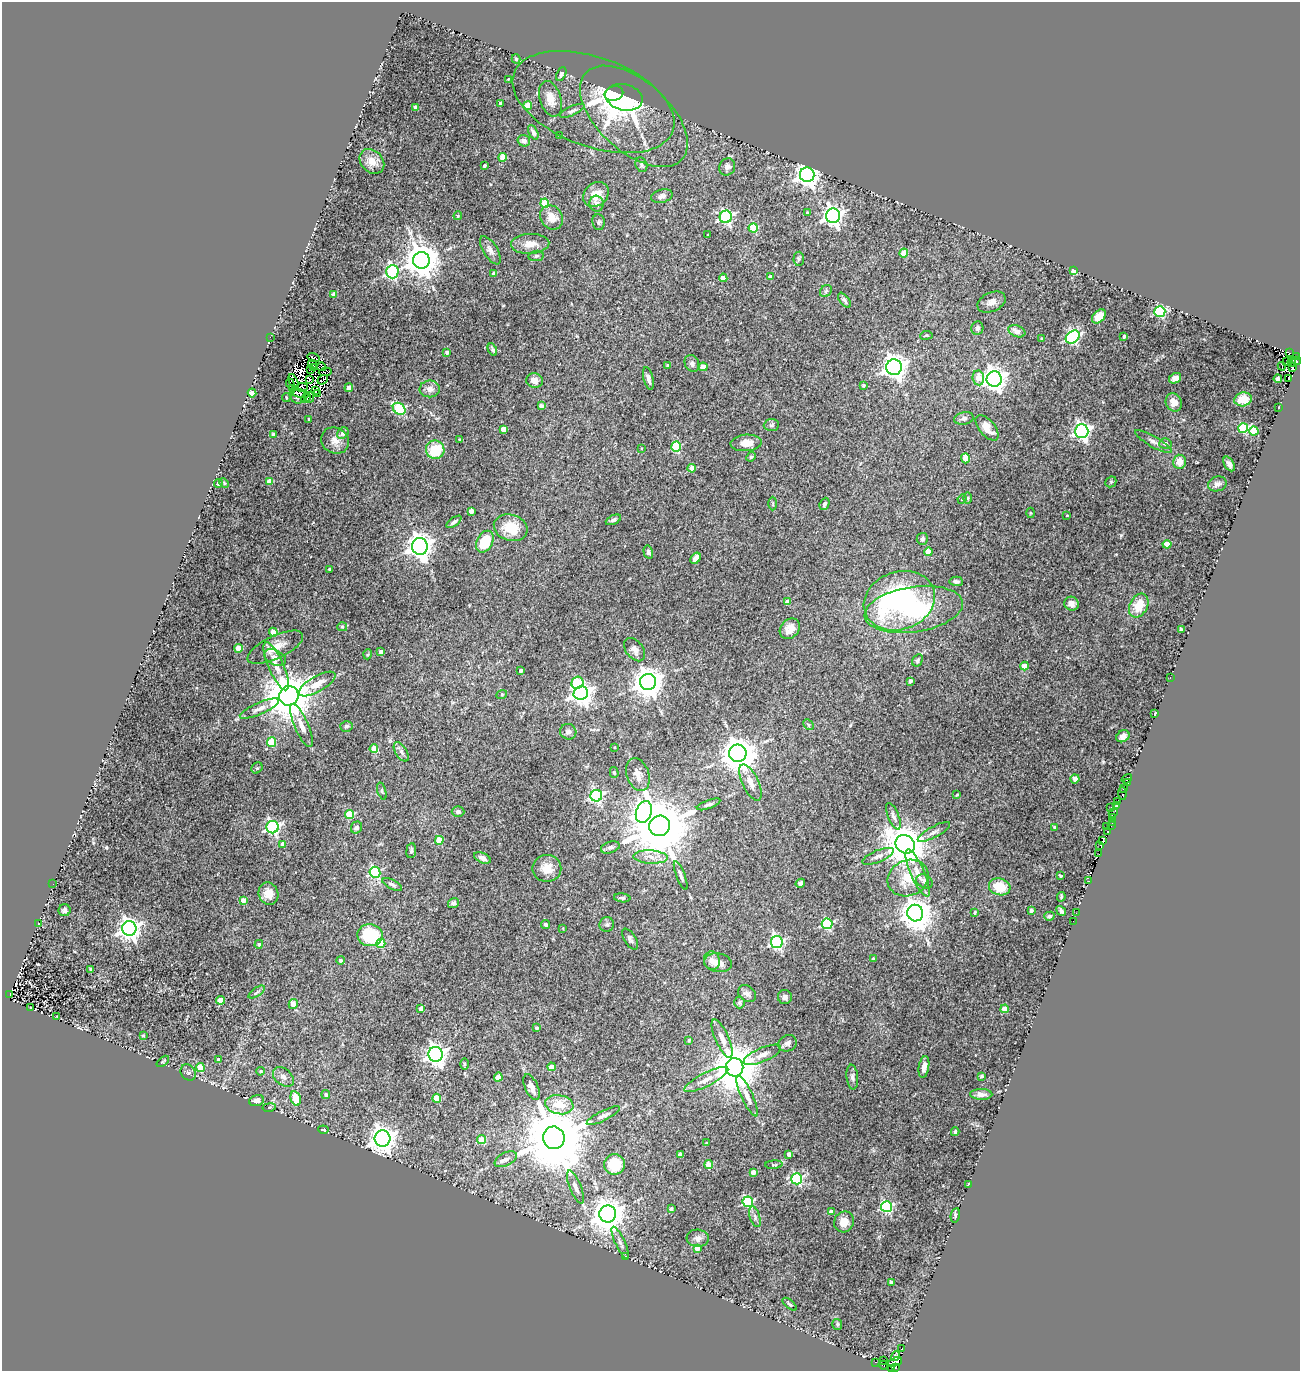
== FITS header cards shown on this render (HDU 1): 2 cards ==
NAXIS1  =                 1298
NAXIS2  =                 1369

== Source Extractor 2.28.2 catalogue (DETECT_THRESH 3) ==
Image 1298 x 1369 px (HDU 1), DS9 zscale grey, 1 PNG px = 1 image px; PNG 1302 x 1373 px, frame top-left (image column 1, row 1369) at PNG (2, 2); each listed source drawn as its Kron ellipse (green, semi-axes under 4 px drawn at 4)
Background 0.117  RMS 0.022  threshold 0.0663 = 3 sigma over >= 5 px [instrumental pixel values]
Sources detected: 377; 22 with non-positive FLUX_AUTO (blend fragments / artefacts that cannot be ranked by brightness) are neither listed nor drawn; the other 355 listed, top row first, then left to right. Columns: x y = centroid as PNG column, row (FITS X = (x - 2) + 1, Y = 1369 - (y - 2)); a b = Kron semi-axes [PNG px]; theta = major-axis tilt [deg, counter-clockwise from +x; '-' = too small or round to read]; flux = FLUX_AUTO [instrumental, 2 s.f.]
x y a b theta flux
516 59 4 4 - 2.6
561 74 7 4 66 3.2
508 79 3 2 - 1.2
614 94 9 7 13 130
624 97 19 13 -14 250
550 99 18 10 -73 17
593 102 85 44 -20 150
500 103 3 3 - 3.2
528 105 4 4 - 36
415 107 4 3 - 6
572 111 13 4 24 3.9
634 116 65 35 -42 110
533 132 8 4 -64 5
559 136 3 2 - 1.1
524 141 6 5 - 6.2
503 157 4 4 - 29
372 161 14 10 -44 17
641 165 7 5 -67 3.3
484 166 3 3 - 3
727 167 9 7 66 6.2
807 175 7 7 - 1400
596 194 14 11 40 23
662 196 11 6 15 6.2
545 203 4 4 - 46
597 204 8 7 - 7.1
807 213 4 3 - 2.7
458 216 4 4 - 1.6
833 216 7 7 - 750
552 217 13 11 -51 17
726 217 6 6 - 270
599 222 8 6 -83 3.5
753 228 4 4 - 60
708 235 3 3 - 1.6
530 244 19 10 3 17
490 250 16 7 -58 8.3
904 253 4 4 - 28
536 256 7 5 10 3.5
799 259 7 5 86 2.6
421 260 8 8 - 3300
1074 271 4 4 - 19
392 272 7 6 - 190
494 274 4 3 - 6.1
771 277 4 4 - 9.5
723 278 4 4 - 17
826 291 6 5 - 2.9
334 294 4 4 - 8.2
844 300 8 4 -51 3.8
992 302 15 9 23 11
1160 312 5 5 - 170
1099 316 8 5 45 16
977 328 7 6 - 4.5
1017 331 9 5 -21 11
926 335 6 3 8 1.6
1124 336 3 3 - 3.8
270 337 2 2 - 34
1073 337 8 5 40 280
1042 339 4 3 - 4.7
492 350 6 2 -64 2.7
447 352 4 3 - 4.9
1289 353 3 2 - 14
1296 356 3 2 - 19
313 358 6 2 -17 5.6
1296 361 5 2 - 11
1286 362 2 2 - 2.3
1292 362 4 3 - 80
692 363 9 7 -66 4.9
313 365 5 4 - 0.2
668 365 3 3 - 2
1282 366 4 4 - 0.17
322 367 4 2 - 3.6
703 367 4 4 - 30
894 367 8 7 - 1200
1293 367 3 3 - 24
314 368 2 2 - 1.9
310 369 3 2 - 0.85
325 372 6 3 7 4.6
648 378 11 5 -76 6.2
978 378 7 5 -83 21
1175 378 6 5 - 8.2
1288 378 2 2 - 20
994 379 7 7 - 1100
1278 379 4 4 - 5.5
310 380 3 3 - 0.37
323 380 6 2 38 3.4
535 380 8 7 - 11
294 382 8 3 -65 8.5
290 384 5 2 - 0.96
864 386 4 3 - 2.6
301 387 6 4 5 1.6
293 388 3 2 - 2.4
349 388 4 4 - 14
430 389 10 8 -1 9.4
315 390 3 2 - 1.5
252 393 4 4 - 16
299 393 9 2 -14 4.8
317 394 3 3 - 1.8
298 397 7 7 - 4.6
310 397 5 2 - 6.1
286 398 4 2 - 1.4
306 398 5 3 - 0.97
1243 399 9 7 12 22
1174 402 9 8 - 12
541 406 4 4 - 6.9
1279 407 3 2 - 1.2
399 409 7 5 -38 140
964 418 10 6 12 4.8
309 419 3 3 - 1.5
771 425 8 6 5 3.6
987 428 15 7 -50 18
1243 428 5 4 - 92
503 429 4 4 - 23
1082 431 7 6 - 480
1254 431 4 4 - 52
343 433 6 5 - 8.1
274 435 4 4 - 13
460 439 3 2 - 1.9
335 441 14 13 - 14
1153 442 21 5 -30 8.2
746 443 15 8 4 15
1165 443 6 5 - 5.2
676 447 5 4 - 89
641 448 3 2 - 1.1
435 450 9 9 - 55
751 457 5 4 - 2.1
965 458 5 4 - 17
1180 462 7 6 - 16
1229 464 8 4 -60 5.6
692 468 4 4 - 20
270 481 4 4 - 19
1111 482 6 5 - 2.3
218 483 4 4 - 4.1
224 483 5 3 - 1.5
1217 484 9 7 17 5.8
967 498 6 4 -90 1.9
962 499 5 4 - 1.6
773 503 7 3 -90 1.9
825 504 6 4 66 3.6
471 511 4 4 - 17
1030 513 5 3 - 1.3
1067 515 3 2 - 1
613 520 8 4 24 3.8
454 522 9 4 36 4.3
511 528 17 13 -17 38
922 539 6 5 - 3.4
485 542 11 8 61 41
1167 544 4 4 - 28
420 546 8 8 - 1400
648 552 6 4 -75 4
928 552 4 4 - 19
696 558 6 4 57 8.3
329 569 3 3 - 2
956 581 7 4 -3 3.6
899 601 36 29 19 260
788 602 4 4 - 11
1071 604 7 7 - 7.8
1139 605 12 9 61 30
914 609 49 22 9 200
342 627 5 4 - 1.7
790 629 11 9 48 14
1181 629 4 3 - 1.9
273 632 4 4 - 19
275 647 30 11 25 25
238 648 4 4 - 30
635 650 13 8 -51 8.2
381 652 4 4 - 8
368 654 5 3 - 1.6
275 657 12 7 -27 7.8
917 660 6 5 - 2.9
276 666 26 7 -66 20
1024 666 4 4 - 16
521 670 4 3 - 4.4
1170 678 3 2 - 5.5
910 681 4 3 - 3.3
648 682 8 8 - 2300
577 683 6 6 - 69
317 684 21 7 30 18
581 693 7 6 - 1000
502 694 5 3 - 1.3
289 696 10 9 - 7800
259 708 21 6 23 11
1155 714 4 2 - 3.2
301 725 23 7 -67 15
808 725 6 4 -45 1.9
346 726 6 5 - 3.4
568 732 8 7 - 5
1123 736 7 5 35 7
271 742 5 4 - 55
614 747 3 3 - 1.4
374 749 4 4 - 30
401 752 11 5 -58 5.2
738 753 9 8 - 3300
257 768 6 5 - 2.1
614 772 5 4 - 2
638 775 17 11 -71 14
1075 779 4 4 - 5
1127 779 5 3 - 28
750 782 20 8 -65 16
1128 783 3 2 - 21
1124 788 3 3 - 50
382 791 9 4 -73 2.2
1122 793 6 3 -84 10
957 795 3 2 - 1.4
596 796 6 5 - 240
1117 801 3 2 - 1.2
709 804 12 4 20 3.7
1116 805 3 2 - 6.7
1111 807 3 2 - 1.2
458 812 6 5 - 4.5
644 812 11 7 73 740
1113 813 5 2 - 6.3
350 815 4 4 - 57
893 816 14 5 -68 6
1113 817 3 2 - 3.3
1112 822 3 2 - 4.1
659 826 10 10 - 14000
1111 826 3 2 - 3.4
272 827 6 6 - 290
1106 827 3 2 - 17
356 828 6 5 - 4
1055 828 3 3 - 3.6
1108 831 4 2 - 10
934 832 18 5 28 7.2
439 840 4 4 - 33
1103 840 4 3 - 9.6
283 844 4 4 - 15
905 844 10 8 -39 5100
1100 845 4 2 - 23
610 847 10 5 18 3.7
411 851 8 5 84 2.9
1099 853 2 2 - 2.1
878 856 17 6 22 7.4
651 857 17 6 -3 13
482 858 9 5 -23 6.3
547 868 14 13 - 21
375 872 5 5 - 150
918 873 25 7 -66 16
681 875 15 4 -68 4.6
1061 876 3 3 - 2.7
908 878 21 18 23 39
924 881 9 6 -30 4.6
1088 881 4 2 - 1.3
800 883 5 3 - 7.6
53 884 2 2 - 2.1
392 884 11 4 -27 3.8
1000 887 11 8 -16 31
268 894 11 9 -74 18
1061 897 5 3 - 1.8
622 898 8 4 -6 3.3
243 900 4 4 - 13
453 903 5 5 - 4.8
64 910 6 6 - 4.2
1031 911 3 3 - 4
1061 911 5 3 - 3.6
975 912 4 3 - 2.1
915 913 8 8 - 2500
1076 913 2 2 - 1
1049 916 5 4 - 2.9
1073 921 2 2 - 1.1
38 924 4 2 - 0.71
607 924 7 7 - 3.9
827 924 5 5 - 150
545 925 4 4 - 3.6
129 928 7 7 - 1000
563 928 3 3 - 1.1
370 935 12 11 - 78
630 939 12 5 -57 4.6
777 942 6 6 - 220
381 943 4 4 - 46
259 944 4 4 - 3.3
873 959 3 3 - 3.4
340 960 4 4 - 3.8
712 961 9 8 - 9.3
718 963 14 9 -8 14
91 969 4 3 - 1.7
257 992 9 3 34 3.1
747 994 10 7 -41 5.3
10 995 4 2 - 2.7
785 997 7 7 - 4.8
221 1000 4 4 - 30
739 1002 6 5 - 2.6
293 1004 5 4 - 11
31 1007 2 2 - 1.3
421 1008 4 3 - 7.9
1005 1009 4 4 - 24
57 1017 4 2 - 0.94
537 1028 3 3 - 2.3
143 1035 4 4 - 2.4
722 1039 21 6 -66 13
689 1040 4 3 - 2.3
787 1043 9 8 - 6.7
436 1054 7 7 - 850
762 1055 20 7 23 11
218 1060 4 3 - 6.9
163 1061 7 3 40 1.8
464 1064 6 4 -89 2
551 1067 4 4 - 20
734 1067 9 9 - 7600
924 1067 11 5 81 8
200 1068 4 4 - 48
260 1071 4 4 - 1.4
188 1073 8 7 - 4.7
982 1076 3 3 - 2.2
283 1077 12 8 -40 8
498 1077 4 4 - 26
852 1077 12 5 -84 5.1
706 1079 24 6 27 16
531 1087 14 6 -66 11
981 1094 11 5 -1 7.4
326 1095 4 4 - 4.3
747 1096 22 5 -65 13
296 1098 7 5 -75 30
437 1098 4 4 - 41
256 1101 7 5 15 7.9
559 1105 14 9 -10 29
269 1107 7 3 9 1.5
603 1116 18 5 27 6.5
323 1130 5 2 - 1.1
955 1132 4 3 - 2.4
383 1138 8 8 - 1500
554 1138 11 11 - 18000
482 1140 4 4 - 42
707 1143 3 3 - 1.9
789 1154 4 3 - 7.9
680 1155 4 4 - 13
506 1159 12 6 27 7.1
614 1164 10 10 - 45
709 1165 4 4 - 31
774 1165 9 4 3 2.1
753 1172 4 4 - 14
797 1179 5 5 - 160
968 1185 4 2 - 1.4
575 1187 18 5 -68 7.9
748 1202 5 5 - 130
886 1207 5 5 - 180
671 1209 4 4 - 3.8
831 1211 4 3 - 7.6
608 1214 8 8 - 2700
955 1215 7 4 79 3.3
755 1217 10 5 -73 4.4
844 1222 10 9 - 15
698 1238 11 8 -4 6.9
620 1243 17 5 -65 6.2
697 1248 4 4 - 14
626 1257 4 2 - 1.3
891 1282 4 3 - 4.9
790 1304 8 3 -41 2.4
837 1324 5 5 - 2.3
902 1349 4 3 - 9.4
896 1356 5 3 - 1.6
884 1360 3 2 - 2.6
876 1362 3 2 - 2.9
895 1362 7 4 21 30
883 1365 5 3 - 1.1
895 1367 3 3 - 12
892 1368 3 3 - 12
At the frame edge (FLAGS 8, measured only in part): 1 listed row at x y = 892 1368
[22 non-positive-flux detections neither listed nor drawn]